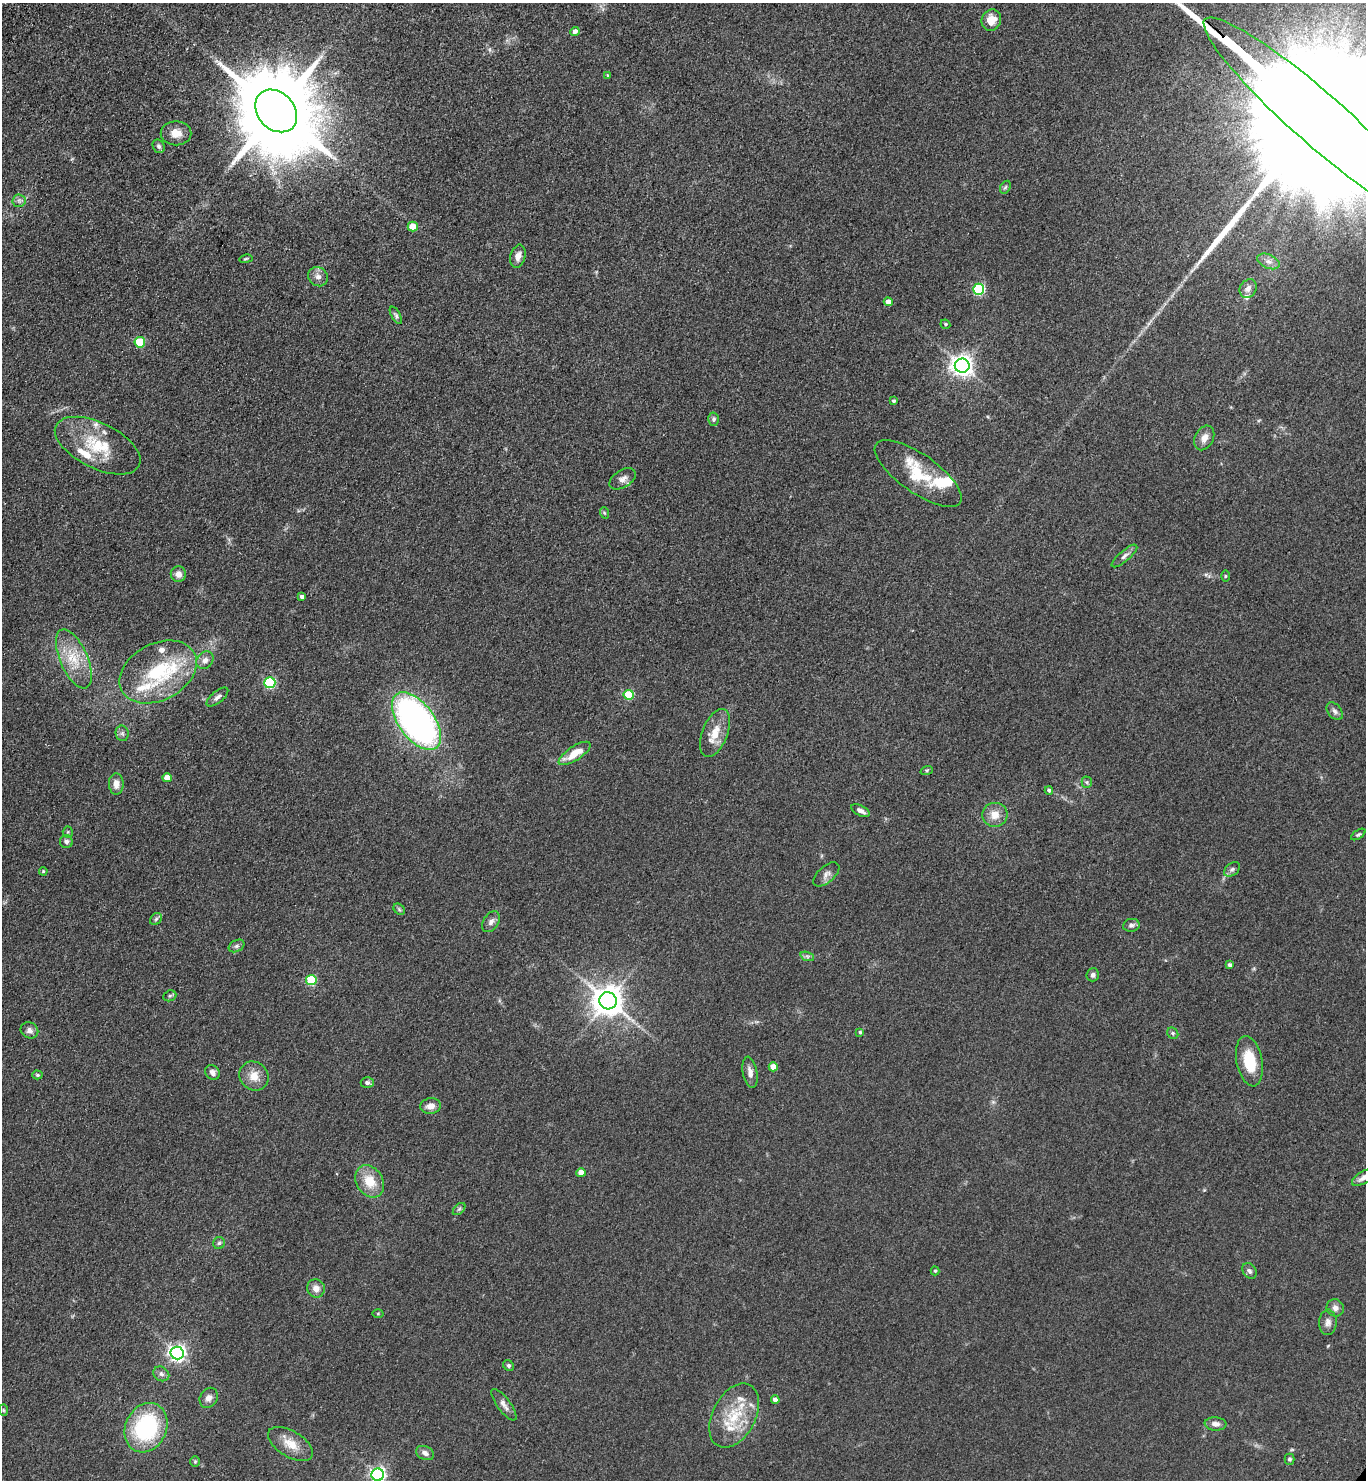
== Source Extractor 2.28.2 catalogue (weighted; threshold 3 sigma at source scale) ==
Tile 11 of 4 x 4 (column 3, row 3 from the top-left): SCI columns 3122-4485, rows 1562-3039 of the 6103 x 6077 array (HDU 1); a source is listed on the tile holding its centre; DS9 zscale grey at full resolution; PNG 1368 x 1482 px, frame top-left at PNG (2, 3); each listed source drawn as its Kron ellipse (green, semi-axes under 4 px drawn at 4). Shown black and unused: <1% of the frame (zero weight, under 3 of 4 exposures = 6% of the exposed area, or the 3 px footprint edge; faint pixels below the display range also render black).
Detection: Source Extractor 2.28.2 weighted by HDU 2 'WHT'; one run over the whole footprint, this tile lists its part. Background 0.0907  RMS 0.0088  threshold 0.0396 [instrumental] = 3 sigma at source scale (4.5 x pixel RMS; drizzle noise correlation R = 1.50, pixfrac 1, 0.05/0.05 arcsec/px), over >= 5 px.
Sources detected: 115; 1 inside a brighter object's white glare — neither listed nor drawn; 10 inside a brighter listed object's ellipse — not listed separately; the other 104 listed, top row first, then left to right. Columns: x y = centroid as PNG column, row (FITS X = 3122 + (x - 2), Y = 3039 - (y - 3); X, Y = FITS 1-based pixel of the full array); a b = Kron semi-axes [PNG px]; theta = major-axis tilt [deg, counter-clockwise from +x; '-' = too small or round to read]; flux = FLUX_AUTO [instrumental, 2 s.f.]
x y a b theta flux
991 20 11 9 65 11
575 31 5 4 - 3.8
608 76 4 3 - 1.2
276 111 23 18 -47 15000
1319 120 152 26 -41 180000
176 133 15 12 0 9.5
159 146 7 5 -61 2.1
1005 187 7 4 58 1.5
19 201 6 6 - 2.5
413 226 5 5 - 12
518 256 12 7 76 6.1
246 259 7 3 9 1
1268 261 12 7 -23 4.4
318 277 10 9 - 4.9
979 289 5 5 - 94
1248 289 10 8 56 4.4
888 302 4 4 - 6.6
396 315 9 4 -62 1.9
945 324 5 4 - 1.3
140 342 5 5 - 39
962 366 7 7 - 590
894 401 3 3 - 1.5
714 419 6 5 - 1.8
1204 438 13 9 63 6.7
98 446 46 23 -26 41
918 473 51 19 -35 40
623 479 14 8 32 5.2
605 513 6 3 -69 0.97
1124 556 16 5 41 3.7
178 574 8 7 - 5.7
1225 576 5 3 - 0.82
302 597 4 3 - 2.3
74 659 31 14 -66 25
205 660 9 8 - 4.5
158 672 41 28 28 70
270 683 5 5 - 85
629 695 5 5 - 37
217 697 13 6 39 3.3
1335 711 10 6 -51 3.1
416 721 33 17 -53 360
122 733 7 6 - 2.4
715 733 25 12 69 15
575 753 18 7 33 17
927 770 6 4 18 1.1
167 778 5 4 - 9
1087 782 5 5 - 1.2
116 784 10 7 89 6.2
1049 790 4 4 - 2.1
861 811 10 5 -29 4.3
995 815 12 12 - 9.9
68 832 5 5 - 1.2
1358 834 8 4 33 1.5
66 842 6 6 - 2.8
1232 869 9 6 37 2.3
43 871 4 4 - 0.91
826 874 15 8 41 4.7
399 909 6 5 - 1.5
156 919 6 5 - 1.7
491 922 11 7 56 3.9
1131 925 8 6 10 2.8
236 946 8 5 26 2.3
807 956 7 4 -18 1.8
1230 965 4 4 - 2.1
1093 975 6 6 - 2.9
311 980 5 5 - 55
170 996 7 5 21 1.5
608 1001 9 8 - 1500
29 1030 9 7 -30 3.5
860 1032 4 4 - 1.4
1173 1033 6 5 - 1.4
1249 1061 25 13 -79 28
773 1067 4 4 - 14
212 1072 8 6 -51 3.6
750 1072 16 7 -79 5.3
37 1075 5 4 - 1.2
254 1076 15 13 -45 11
367 1083 6 5 - 2.5
431 1106 10 8 8 6.3
581 1173 4 4 - 9.6
1363 1178 13 6 31 4.2
370 1181 17 13 -57 19
459 1209 7 4 45 1.7
219 1243 6 6 - 1.7
935 1271 4 4 - 1.1
1249 1271 8 6 -55 2.7
316 1288 9 8 - 5.9
1335 1308 9 8 - 4.3
378 1314 5 3 - 0.87
1328 1322 13 9 89 4.5
177 1353 6 6 - 320
508 1365 6 5 - 1.8
161 1374 8 7 - 2.9
209 1398 11 8 57 4.9
775 1400 4 4 - 4.8
504 1405 19 6 -54 5
4 1410 6 4 -88 1.2
734 1416 34 21 62 36
1215 1424 11 6 -5 4.6
146 1428 25 20 64 86
290 1444 25 13 -31 15
425 1453 9 6 -24 4.2
1290 1459 5 5 - 1.7
195 1461 5 5 - 1.2
378 1475 6 6 - 260
Overlapping masked pixels (flux is a lower limit): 1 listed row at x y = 1319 120
Isophote crosses this tile's border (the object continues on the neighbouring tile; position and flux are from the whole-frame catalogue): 3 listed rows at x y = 1319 120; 1363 1178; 378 1475